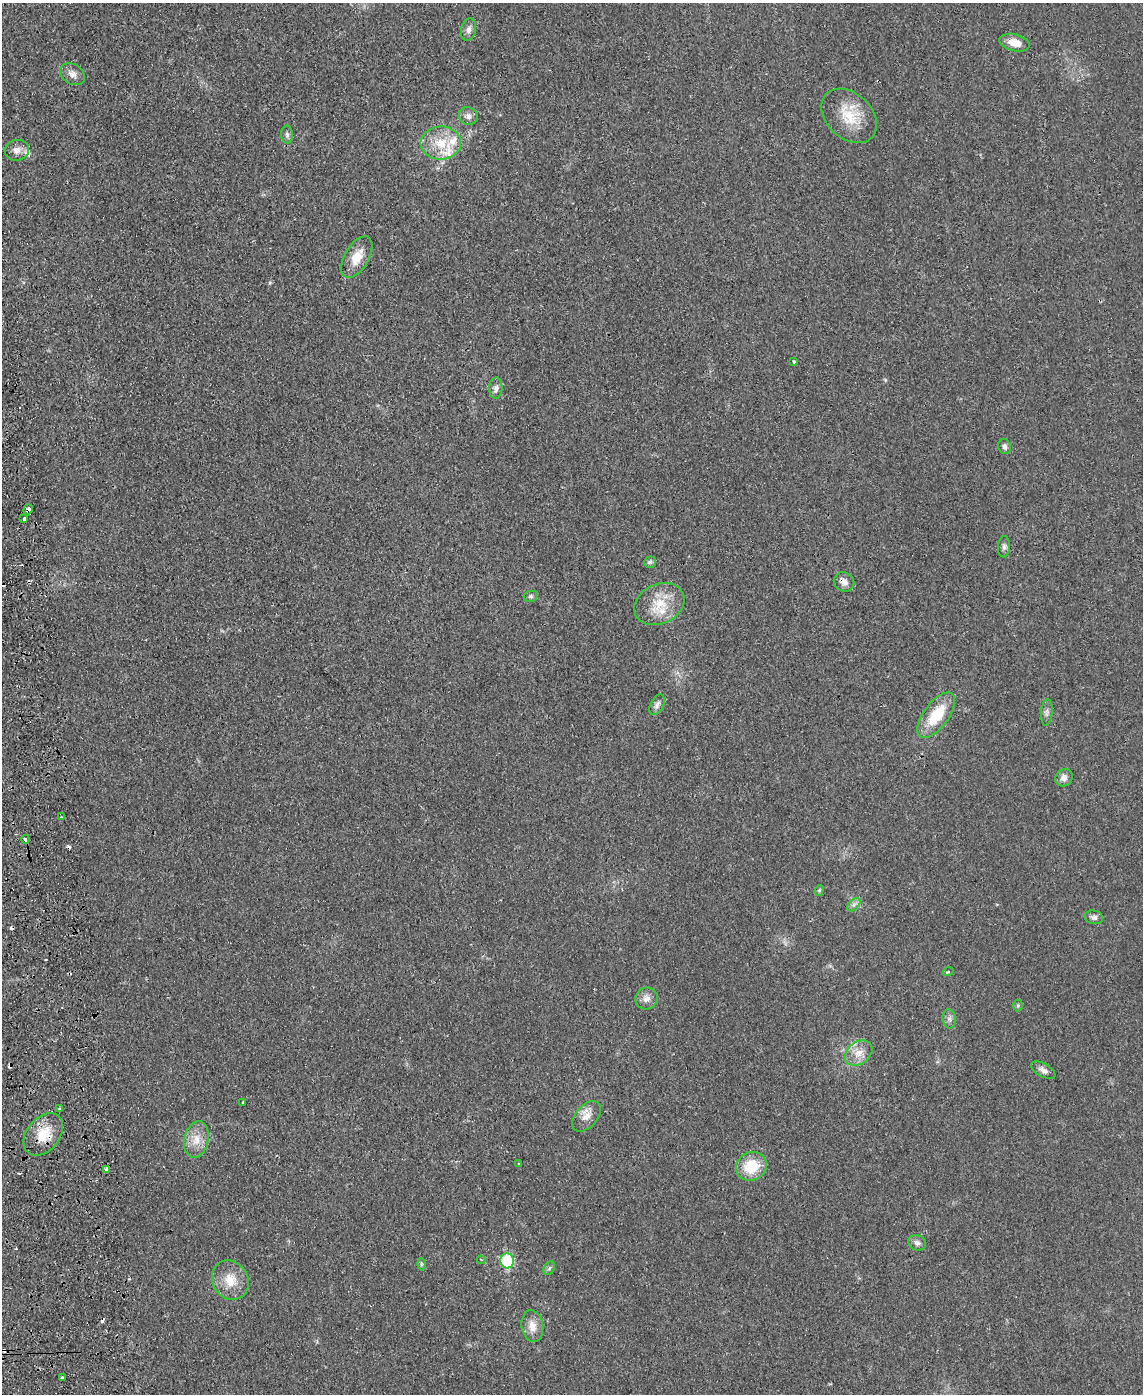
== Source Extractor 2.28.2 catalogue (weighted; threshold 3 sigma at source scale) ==
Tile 7 of 4 x 3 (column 3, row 2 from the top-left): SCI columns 2343-3483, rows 1635-3026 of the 4682 x 4559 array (HDU 1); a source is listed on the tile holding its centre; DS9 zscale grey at full resolution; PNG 1145 x 1396 px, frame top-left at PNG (2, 3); each listed source drawn as its Kron ellipse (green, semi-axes under 4 px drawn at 4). Shown black and unused: <1% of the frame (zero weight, under 2 of 3 exposures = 3% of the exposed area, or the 3 px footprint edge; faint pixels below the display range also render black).
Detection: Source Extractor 2.28.2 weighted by HDU 2 'WHT'; one run over the whole footprint, this tile lists its part. Background 0.0304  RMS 0.0045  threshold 0.0205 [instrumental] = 3 sigma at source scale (4.5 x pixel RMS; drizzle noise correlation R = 1.50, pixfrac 1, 0.05/0.05 arcsec/px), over >= 5 px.
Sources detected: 63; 9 cosmic-ray / hot-pixel residue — neither listed nor drawn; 4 inside a brighter listed object's ellipse — not listed separately; the other 50 listed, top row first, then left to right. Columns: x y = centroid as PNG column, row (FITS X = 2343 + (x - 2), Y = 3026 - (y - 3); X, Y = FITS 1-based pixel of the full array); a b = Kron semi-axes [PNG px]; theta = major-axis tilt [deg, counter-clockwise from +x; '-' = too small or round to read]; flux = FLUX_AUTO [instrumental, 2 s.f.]
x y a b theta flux
469 30 11 7 77 2
1014 43 15 8 -14 5.6
72 74 13 10 -32 2.9
468 116 9 8 - 2.2
849 116 32 22 -43 14
287 135 9 6 -89 1.3
441 143 20 16 4 11
17 150 12 10 12 3.1
357 257 23 12 60 7.4
794 361 3 3 - 1.1
496 388 10 6 88 1.7
1004 446 8 6 -70 1.4
28 509 5 4 - 2.3
24 519 3 3 - 1.3
1004 547 11 6 85 1.4
650 562 6 6 - 0.92
844 582 10 9 - 2.8
531 596 7 5 13 0.83
659 604 26 20 26 13
657 705 11 6 64 1.7
1047 712 13 5 85 1.7
936 715 27 12 54 17
1064 778 9 8 - 2.5
61 817 3 3 - 0.51
25 839 4 4 - 3.2
819 890 5 4 - 0.64
854 905 8 5 45 1.4
1094 917 9 6 -11 1.5
948 972 5 3 - 0.46
646 998 11 10 - 3.1
1018 1005 6 5 - 0.73
949 1019 9 6 -80 1.5
859 1053 15 11 36 5.1
1043 1070 13 6 -30 2.1
243 1102 3 2 - 0.34
60 1109 3 3 - 0.75
586 1116 18 11 49 4.6
43 1134 24 16 51 11
196 1140 18 12 78 6.5
518 1164 3 3 - 0.58
751 1166 16 14 29 14
106 1169 3 3 - 3.3
917 1243 9 7 -23 1.8
481 1260 4 4 - 0.51
507 1261 7 6 - 31
422 1264 6 4 90 0.66
549 1268 7 5 60 0.95
230 1280 20 17 -58 8.9
532 1326 16 11 -81 5.1
62 1378 3 3 - 0.64
Overlapping masked pixels (flux is a lower limit): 3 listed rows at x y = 28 509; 844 582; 43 1134